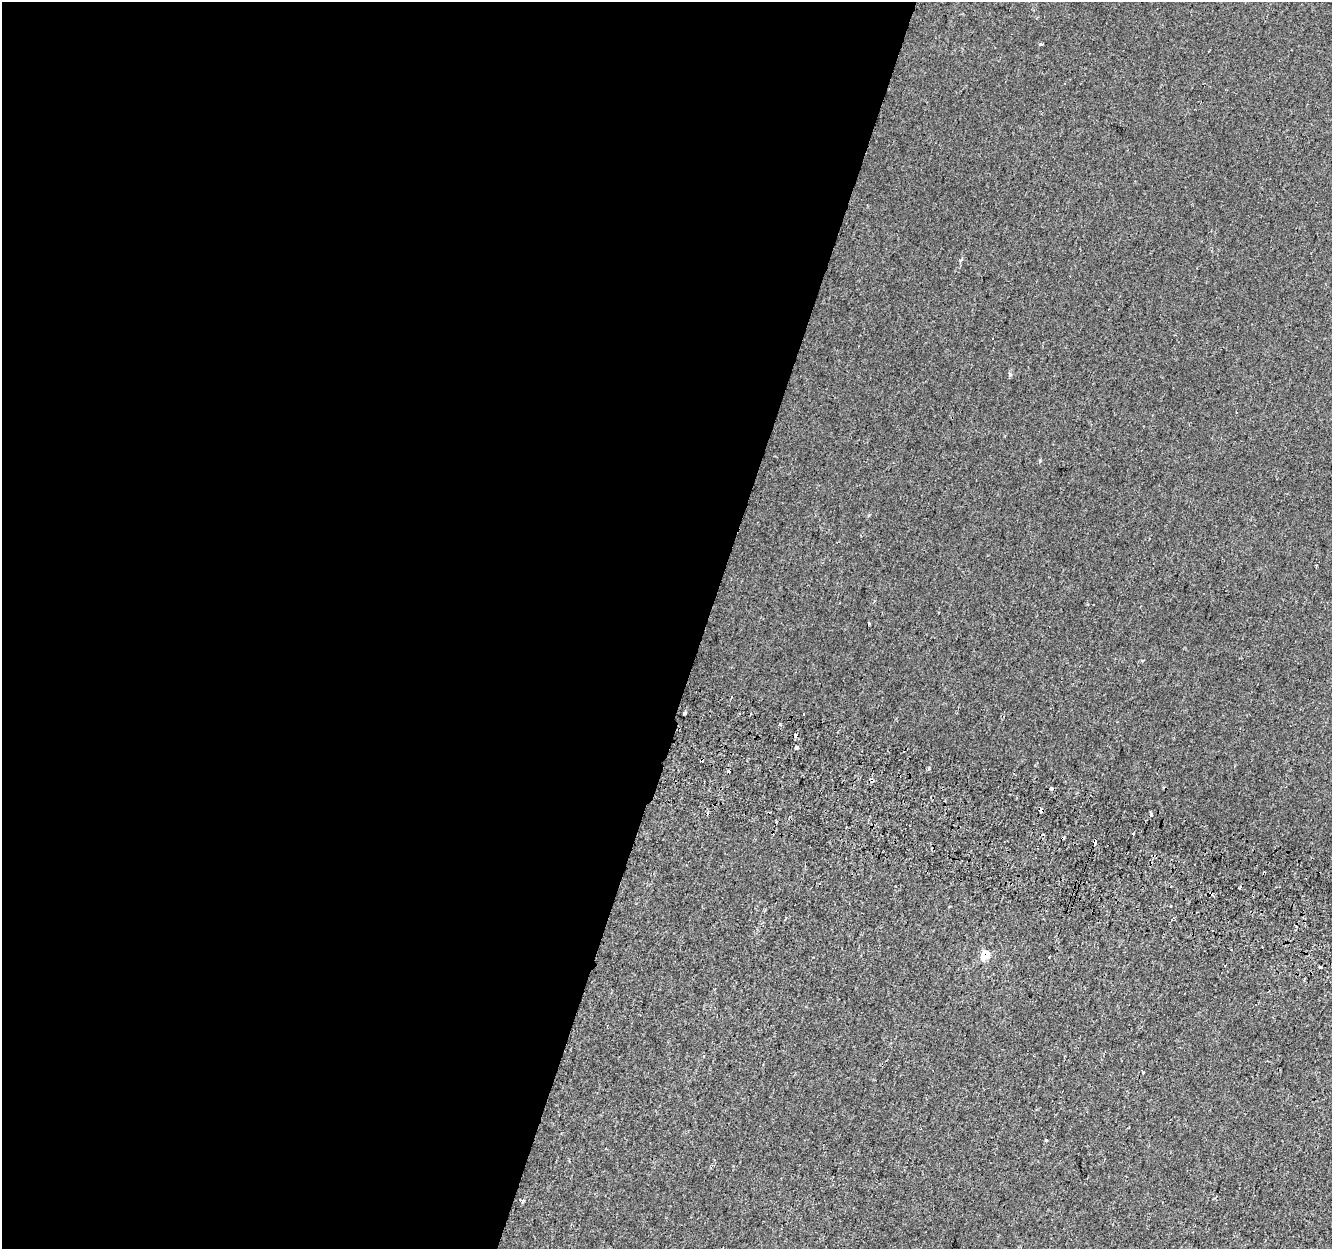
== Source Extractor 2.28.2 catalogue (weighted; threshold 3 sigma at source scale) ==
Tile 5 of 4 x 4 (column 1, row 2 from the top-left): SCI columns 24-1353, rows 2818-4064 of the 5356 x 5574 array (HDU 1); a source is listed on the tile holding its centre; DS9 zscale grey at full resolution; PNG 1334 x 1251 px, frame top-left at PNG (2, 2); no overlay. Shown black and unused: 53% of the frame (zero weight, under 2 of 3 exposures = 2% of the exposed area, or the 3 px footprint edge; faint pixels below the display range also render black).
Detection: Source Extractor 2.28.2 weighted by HDU 2 'WHT'; one run over the whole footprint, this tile lists its part. Background 1.95e-05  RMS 0.0028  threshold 0.0126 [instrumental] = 3 sigma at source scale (4.5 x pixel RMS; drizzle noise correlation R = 1.50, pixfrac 1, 0.0396/0.0396 arcsec/px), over >= 5 px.
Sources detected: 24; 8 cosmic-ray / hot-pixel residue — not listed; the other 16 listed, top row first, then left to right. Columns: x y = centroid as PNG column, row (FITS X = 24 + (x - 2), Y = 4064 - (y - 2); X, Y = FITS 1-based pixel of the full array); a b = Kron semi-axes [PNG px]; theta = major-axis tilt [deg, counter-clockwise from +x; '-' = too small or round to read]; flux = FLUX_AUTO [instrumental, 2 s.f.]
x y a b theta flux
1041 44 4 3 - 0.44
961 260 5 3 - 0.38
1040 460 4 3 - 0.38
869 623 4 2 - 0.35
685 713 3 3 - 3.2
780 723 4 3 - 0.28
795 735 4 4 - 1.4
797 747 4 4 - 3
1052 788 4 3 - 1.8
1041 809 4 3 - 4.8
1134 833 3 3 - 0.8
1094 843 5 3 - 4.2
1211 893 4 3 - 1.1
985 955 9 8 - 4.1
1320 967 3 3 - 1.7
1046 1140 3 3 - 1.2
Overlapping masked pixels (flux is a lower limit): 6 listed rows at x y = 795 735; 1052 788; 1041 809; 1094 843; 1211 893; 985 955